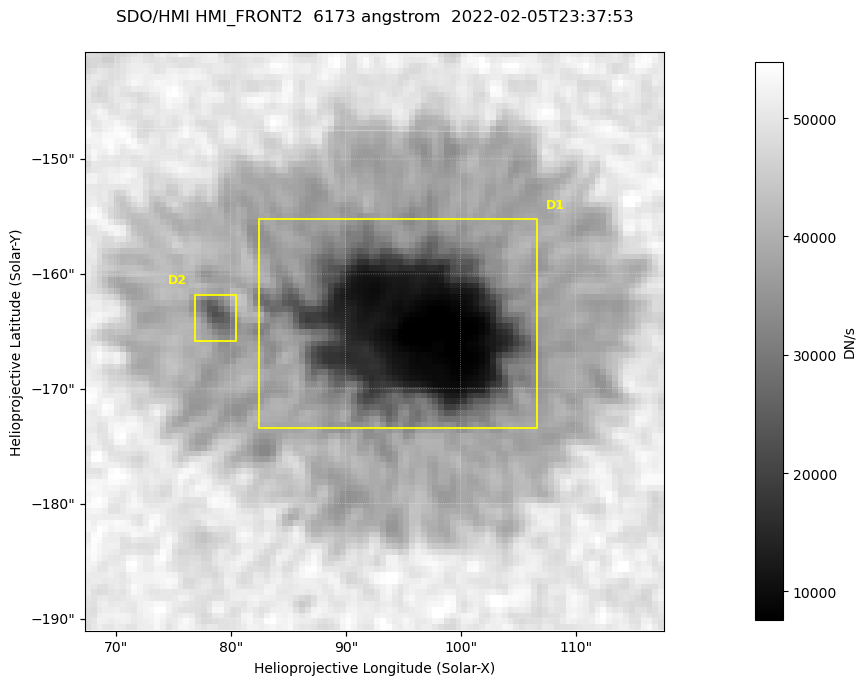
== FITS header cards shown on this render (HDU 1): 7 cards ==
TELESCOP= 'SDO/HMI '           / Telescope
INSTRUME= 'HMI_FRONT2'         / For HMI: HMI_SIDE1, HMI_FRONT2, or HMI_COMBINED
WAVELNTH=                6173. / [angstrom] Wavelength
DATE-OBS= '2022-02-05T23:37:53.500' / [ISO] Observation date {DATE__OBS}
CTYPE1  = 'HPLN-TAN'           / CTYPE1: HPLN
CTYPE2  = 'HPLT-TAN'           / CTYPE2: HPLT
BUNIT   = 'DN/s    '           / Physical Units

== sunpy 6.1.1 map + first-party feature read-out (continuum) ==
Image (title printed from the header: SDO/HMI HMI_FRONT2  6173 angstrom  2022-02-05T23:37:53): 100 x 100 px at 0.504 arcsec/px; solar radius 973 arcsec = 1931 px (partial field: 0.1% of the solar disc is inside the frame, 100% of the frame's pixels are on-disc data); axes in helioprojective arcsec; data unit DN/s (BUNIT, on the colour bar)
Orientation: roll -0.0702 deg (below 1 deg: not rotated)
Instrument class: CONTINUUM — white-light / continuum photospheric image (CONTENT/OBS_TYPE)
Dark features (sunspots / pores): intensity divided by the frame's on-disc median (partial field: no limb-darkening profile); reference = the frame's on-disc median (the 8%-of-disc-diameter window exceeds this field); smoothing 3 px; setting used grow <= 0.75, no closing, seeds <= 0.75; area >= 9 px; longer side >= 3 px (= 1.5 arcsec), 3 px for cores <= 0.7; partial field; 2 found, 2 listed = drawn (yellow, D1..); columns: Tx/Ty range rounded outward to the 2 arcsec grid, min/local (2 s.f., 1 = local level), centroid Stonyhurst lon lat
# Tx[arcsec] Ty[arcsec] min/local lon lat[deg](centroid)
D1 82..108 -174..-154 0.15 +6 -16
D2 76..82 -166..-162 0.56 +5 -16